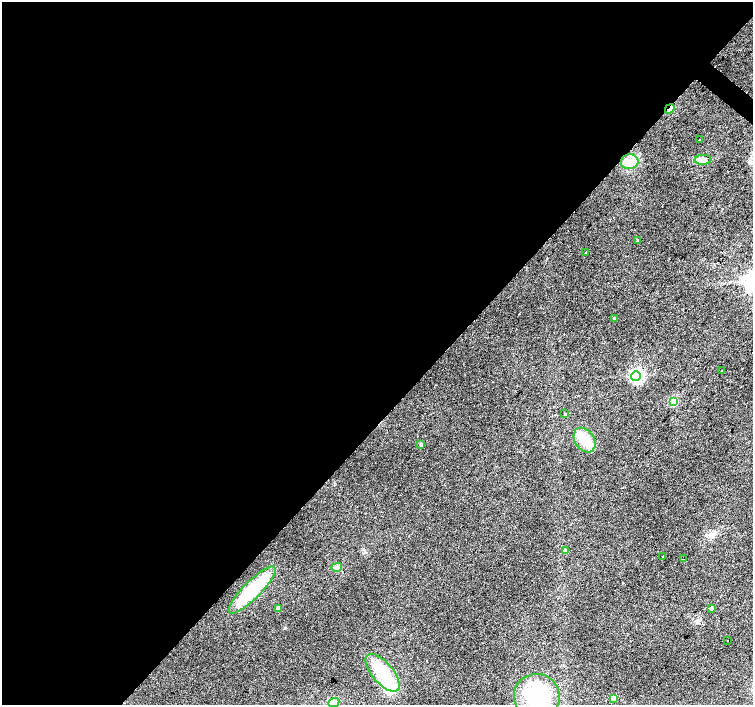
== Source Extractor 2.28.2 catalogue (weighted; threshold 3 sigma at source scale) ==
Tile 5 of 4 x 4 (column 1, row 2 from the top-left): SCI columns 6-1507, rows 3048-4453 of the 6013 x 6028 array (HDU 1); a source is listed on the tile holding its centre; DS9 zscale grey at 2 x 2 block average (1 PNG px = mean of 2 x 2 image px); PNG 755 x 707 px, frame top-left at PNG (2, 2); each listed source drawn as its Kron ellipse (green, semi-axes under 4 px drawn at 4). Shown black and unused: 59% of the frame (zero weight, under 2 of 3 exposures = <1% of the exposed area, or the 3 px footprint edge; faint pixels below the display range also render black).
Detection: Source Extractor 2.28.2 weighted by HDU 2 'WHT'; one run over the whole footprint, this tile lists its part. Background 0.0342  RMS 0.0086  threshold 0.0388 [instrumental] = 3 sigma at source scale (4.5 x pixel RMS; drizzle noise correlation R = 1.50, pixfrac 1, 0.0396/0.0396 arcsec/px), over >= 5 px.
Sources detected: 27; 2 inside a brighter object's white glare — neither listed nor drawn; the other 25 listed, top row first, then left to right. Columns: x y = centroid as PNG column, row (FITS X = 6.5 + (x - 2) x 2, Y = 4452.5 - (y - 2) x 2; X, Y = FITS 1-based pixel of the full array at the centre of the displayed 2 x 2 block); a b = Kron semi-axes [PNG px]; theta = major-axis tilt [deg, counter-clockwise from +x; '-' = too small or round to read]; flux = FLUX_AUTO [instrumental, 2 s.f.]
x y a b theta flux
670 109 5 2 - 68
700 140 2 2 - 7.3
703 160 8 5 3 8.1
630 162 9 7 10 15
637 240 3 2 - 2.4
586 252 3 2 - 1.4
614 318 3 2 - 4.9
722 371 2 2 - 3.5
636 376 5 4 - 440
673 402 3 3 - 130
565 414 2 2 - 2.1
585 440 13 9 -56 44
421 445 3 2 - 6.9
565 551 3 3 - 10
663 557 2 2 - 1.2
683 559 2 2 - 20
337 567 5 3 - 3.7
252 590 32 8 45 100
278 608 3 3 - 18
711 608 3 2 - 4.7
727 641 2 2 - 1.1
383 673 23 10 -49 100
537 697 23 22 - 120
613 698 3 3 - 35
334 702 5 3 - 43
Overlapping masked pixels (flux is a lower limit): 1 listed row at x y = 670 109
Isophote crosses this tile's border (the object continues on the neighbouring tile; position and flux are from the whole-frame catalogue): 2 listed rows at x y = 537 697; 334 702
Diffuse or blended objects may show on this block-average render without a row.